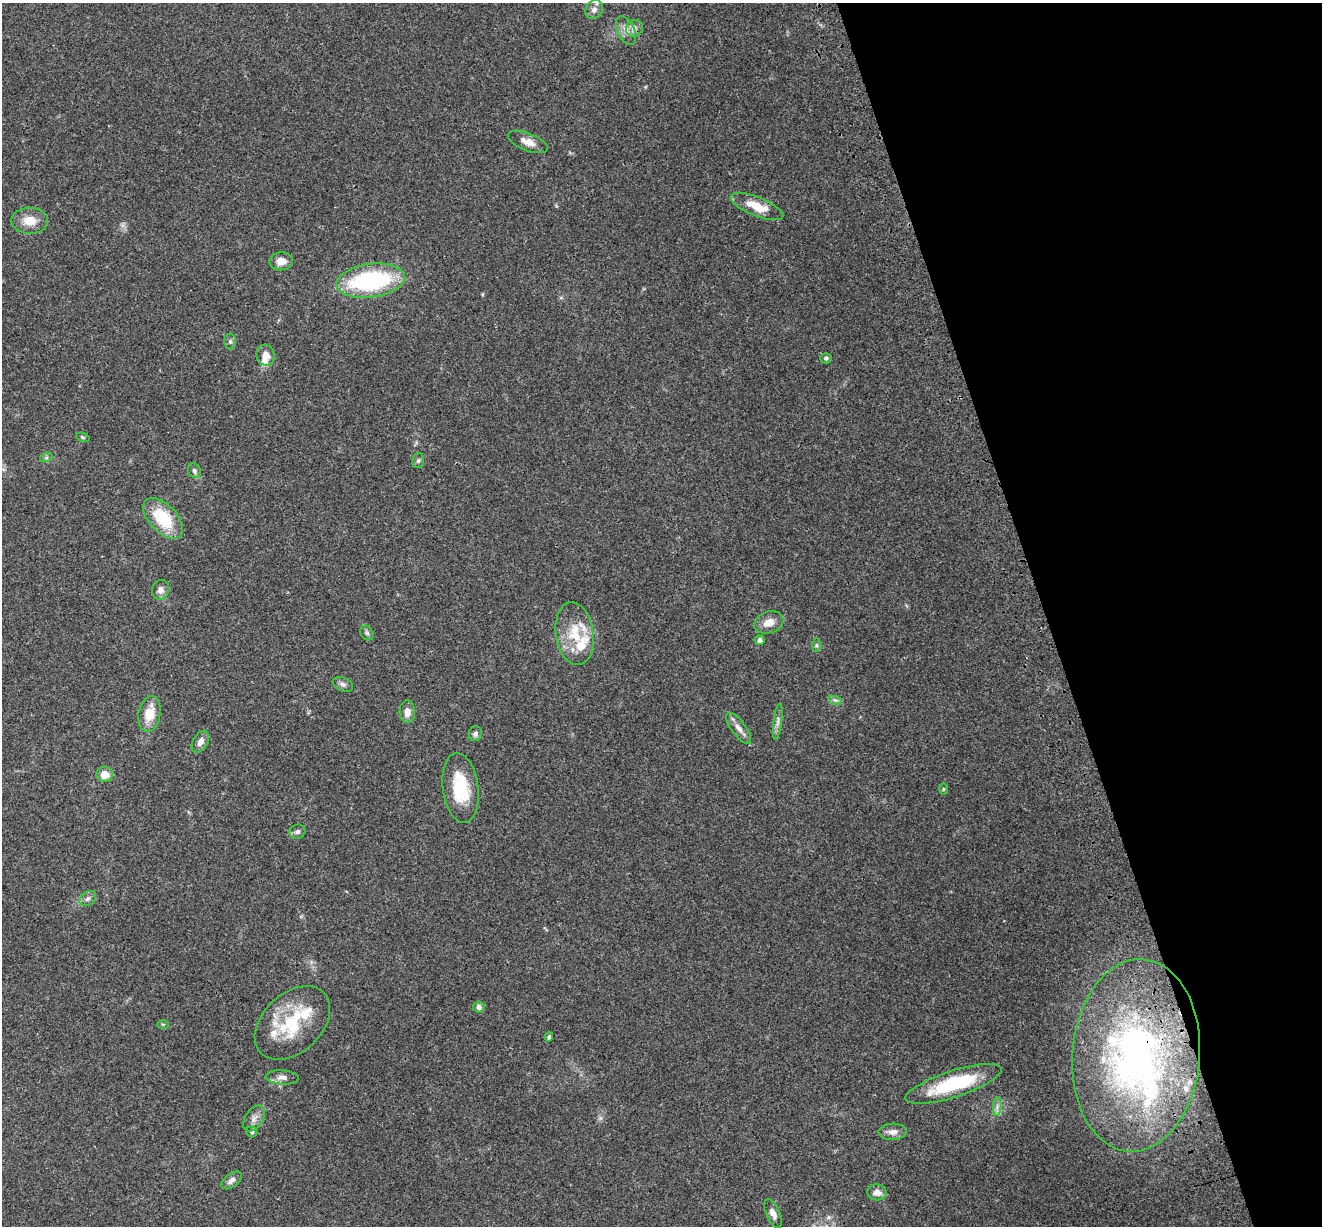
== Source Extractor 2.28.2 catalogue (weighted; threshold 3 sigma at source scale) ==
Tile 12 of 4 x 4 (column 4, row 3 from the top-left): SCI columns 4083-5402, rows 1481-2704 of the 5522 x 5357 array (HDU 1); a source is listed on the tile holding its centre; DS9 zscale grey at full resolution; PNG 1324 x 1228 px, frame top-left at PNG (2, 3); each listed source drawn as its Kron ellipse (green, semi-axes under 4 px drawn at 4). Shown black and unused: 21% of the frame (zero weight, under 3 of 4 exposures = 9% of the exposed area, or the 3 px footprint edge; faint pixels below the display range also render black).
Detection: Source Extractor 2.28.2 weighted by HDU 2 'WHT'; one run over the whole footprint, this tile lists its part. Background 0.176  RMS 0.007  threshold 0.0315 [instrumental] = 3 sigma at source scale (4.5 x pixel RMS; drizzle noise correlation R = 1.50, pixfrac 1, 0.0396/0.0396 arcsec/px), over >= 5 px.
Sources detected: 59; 10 inside a brighter listed object's ellipse — not listed separately; the other 49 listed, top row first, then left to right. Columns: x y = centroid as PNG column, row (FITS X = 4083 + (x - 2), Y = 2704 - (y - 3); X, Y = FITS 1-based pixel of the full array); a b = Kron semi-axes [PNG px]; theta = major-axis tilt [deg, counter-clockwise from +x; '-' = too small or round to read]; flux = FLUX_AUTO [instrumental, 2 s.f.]
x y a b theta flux
594 9 10 8 54 3.4
634 29 9 8 - 3.1
626 31 15 8 -65 5.6
528 142 21 8 -22 6.3
757 206 28 9 -22 15
30 221 18 13 -1 10
281 261 12 9 5 5.4
371 281 34 16 8 91
230 341 8 6 -90 1.7
265 355 10 9 - 5.5
826 358 5 5 - 1.6
83 437 7 4 -21 0.96
46 458 6 4 18 1.2
418 461 8 5 75 1.5
194 471 7 6 - 2.1
163 518 25 14 -46 31
160 590 10 8 72 4.3
769 622 15 10 19 7.2
367 633 8 6 -61 1.6
575 634 31 19 -82 23
760 640 5 5 - 2.8
816 645 7 4 90 1.2
343 684 10 6 -23 2.2
835 700 7 4 -18 1.5
407 712 11 8 -88 5.3
149 714 18 11 80 14
778 722 18 4 83 2.9
739 728 19 7 -53 4.6
475 734 7 6 - 2
200 742 12 7 61 4
105 774 8 7 - 8.4
460 788 35 18 -82 32
943 789 6 4 90 0.75
297 832 8 7 - 1.9
88 898 9 6 39 2.4
479 1007 5 5 - 2.9
292 1023 44 29 43 44
163 1024 6 4 -1 0.74
549 1037 4 4 - 1.6
1136 1055 96 63 85 270
282 1077 16 7 -3 3.8
954 1084 50 13 18 47
997 1106 9 4 85 2
254 1118 14 8 57 4.5
252 1132 6 5 - 1.4
893 1132 14 8 2 4.6
232 1180 12 6 38 3
877 1192 9 8 - 4.9
773 1214 15 6 -66 4.1
Overlapping masked pixels (flux is a lower limit): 1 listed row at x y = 1136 1055